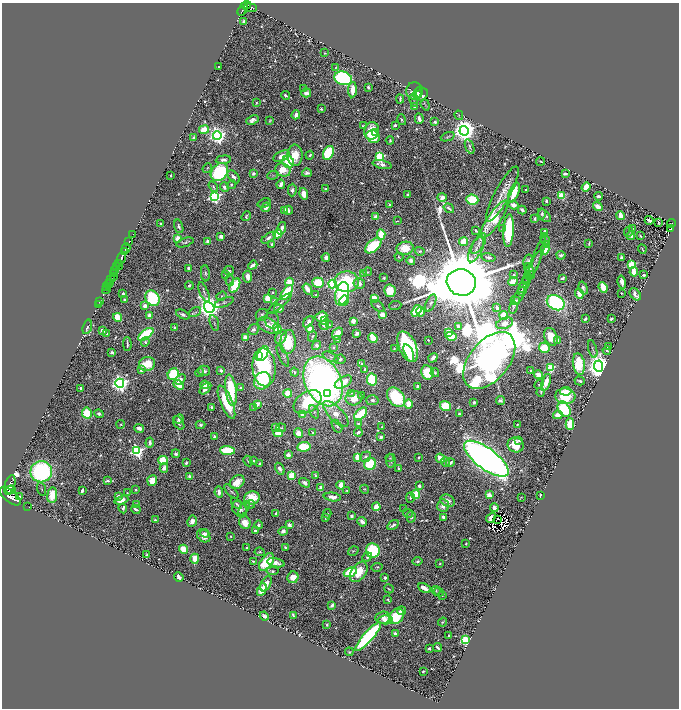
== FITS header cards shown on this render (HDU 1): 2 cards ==
NAXIS1  =                 1353
NAXIS2  =                 1412

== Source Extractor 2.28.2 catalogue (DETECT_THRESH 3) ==
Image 1353 x 1412 px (HDU 1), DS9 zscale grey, zoomed out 1/2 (1 PNG px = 2 x 2 image px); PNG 681 x 710 px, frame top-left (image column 1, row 1411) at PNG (2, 3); each listed source drawn as its Kron ellipse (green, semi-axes under 4 px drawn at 4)
Background 0.963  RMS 0.023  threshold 0.0692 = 3 sigma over >= 5 px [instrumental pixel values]
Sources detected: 896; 60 cannot appear on this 1/2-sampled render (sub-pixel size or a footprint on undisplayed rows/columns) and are neither listed nor drawn; of the other 836, the 500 brightest by FLUX_AUTO listed and drawn (336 fainter detections omitted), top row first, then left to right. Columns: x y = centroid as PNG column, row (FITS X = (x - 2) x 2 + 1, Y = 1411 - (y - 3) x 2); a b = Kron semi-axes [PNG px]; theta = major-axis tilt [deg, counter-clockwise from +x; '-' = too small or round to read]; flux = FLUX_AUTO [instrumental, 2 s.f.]
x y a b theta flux
247 5 4 2 - 380
250 8 7 3 -4 310
243 9 7 3 60 66
242 11 3 1 - 110
244 21 4 3 - 11
325 53 4 3 - 6.2
219 66 2 2 - 6.4
336 67 4 3 - 5.5
343 78 9 6 -18 1400
368 87 3 2 - 9.7
304 88 4 3 - 20
352 90 8 3 86 63
414 91 9 8 - 56
306 93 5 4 - 29
418 93 6 4 62 27
285 95 4 3 - 14
421 95 7 5 38 40
400 99 4 2 - 8.7
414 100 6 3 -82 7.4
256 103 4 3 - 5.3
425 105 6 3 -70 6.4
414 107 4 3 - 5.8
321 109 3 2 - 7.1
296 115 4 3 - 28
459 115 5 2 - 5.4
419 119 5 3 - 25
253 120 6 4 25 24
402 120 5 3 - 9.2
270 121 4 2 - 5.8
435 122 4 3 - 10
395 125 3 2 - 13
363 126 4 3 - 8.4
204 129 5 3 - 130
372 131 9 7 76 130
464 131 4 4 - 7700
376 132 4 3 - 28
217 136 4 4 - 2800
373 137 7 6 - 260
448 137 7 2 21 6.3
193 138 3 2 - 20
390 140 4 3 - 7.3
470 147 8 2 -70 8.9
328 153 7 5 63 380
295 155 10 7 -88 97
310 155 4 3 - 11
282 156 9 5 22 39
380 157 4 3 - 590
223 160 7 4 5 18
540 161 4 1 - 5.7
288 162 6 5 - 140
382 165 9 3 -13 28
207 168 5 3 - 5.4
283 170 8 6 -28 99
219 172 10 7 50 700
307 173 5 4 - 16
253 174 3 3 - 18
565 174 4 2 - 14
171 175 2 2 - 7.7
272 175 5 4 - 5.5
234 177 7 4 -49 21
281 184 4 3 - 39
231 185 5 3 - 9.4
213 187 6 3 -56 8.7
224 187 5 4 - 22
586 187 5 3 - 110
325 189 4 3 - 7
292 190 6 4 87 20
526 190 2 2 - 6.5
514 193 10 4 68 120
304 194 6 4 -75 54
407 194 3 2 - 8.7
502 194 31 7 61 100
214 196 4 4 - 1400
561 196 3 3 - 320
598 196 4 2 - 15
442 197 5 4 - 37
472 200 6 5 - 220
546 201 2 2 - 44
264 203 7 3 20 9
389 204 3 2 - 8.6
514 205 5 3 - 45
266 207 5 4 - 29
598 207 5 4 - 49
449 208 5 3 - 13
284 210 3 2 - 23
288 210 4 3 - 14
522 210 4 3 - 18
541 214 5 4 - 9.5
544 215 8 4 -48 25
620 215 4 3 - 63
246 216 5 3 - 8.1
376 217 3 3 - 80
494 219 22 6 56 300
535 219 4 3 - 8.2
649 220 4 2 - 25
397 221 3 2 - 5.5
658 222 3 2 - 11
161 224 3 2 - 10
671 224 4 3 - 87
179 226 7 3 -73 17
282 228 6 4 74 30
632 228 2 2 - 9.6
502 229 2 2 - 6.9
671 229 3 2 - 120
476 231 3 2 - 11
508 231 16 5 86 360
629 231 5 4 - 7.7
545 232 3 3 - 47
133 234 2 1 - 54
278 234 4 4 - 140
381 234 5 4 - 120
221 236 3 3 - 44
631 236 4 3 - 24
640 236 3 2 - 5.5
178 238 3 3 - 75
269 238 8 4 36 20
545 239 6 3 -71 7.6
207 241 3 3 - 23
464 241 5 3 - 130
129 242 4 1 - 95
185 242 9 3 19 11
589 243 4 2 - 7
479 244 11 5 58 22
546 244 3 2 - 89
271 245 3 3 - 9.9
373 246 9 5 41 300
126 248 5 2 - 900
405 248 8 6 9 120
545 249 5 3 - 170
642 249 5 2 - 7.6
476 250 13 6 65 33
124 251 2 2 - 240
420 251 5 3 - 7.5
561 255 4 3 - 12
326 257 4 3 - 20
399 257 4 2 - 7.1
537 257 22 4 69 24
121 258 6 2 70 1900
489 258 7 4 -11 14
621 258 4 2 - 18
411 261 4 4 - 25
528 261 7 5 77 22
119 263 2 2 - 200
253 265 5 2 - 25
632 265 3 3 - 460
119 266 2 1 - 130
116 267 4 1 - 190
189 268 3 3 - 26
532 268 18 4 62 25
529 270 6 4 -65 18
115 271 4 1 - 180
229 271 5 4 - 9.4
367 272 4 3 - 8.1
634 272 4 3 - 93
205 273 8 4 -85 13
364 273 2 2 - 20
114 274 2 1 - 300
225 275 4 3 - 8.2
513 275 3 2 - 13
529 275 5 3 - 5.5
644 275 2 2 - 14
113 276 3 2 - 130
248 277 6 4 -83 40
384 278 3 2 - 9.5
527 278 6 2 69 5.3
563 278 4 2 - 14
110 280 2 2 - 210
230 280 5 3 - 5.3
109 282 4 2 - 630
289 282 4 4 - 91
347 282 12 10 3 340
461 282 15 13 -14 170000
513 282 5 4 - 47
622 282 6 4 -76 28
318 283 6 5 - 170
359 283 5 5 - 55
332 284 4 4 - 730
525 284 10 3 61 10
109 285 2 1 - 550
189 285 4 2 - 12
235 285 8 4 62 200
107 287 2 1 - 110
603 287 5 3 - 170
583 288 6 3 -71 14
106 289 5 2 - 610
307 289 6 3 -58 52
522 289 7 2 68 6.2
390 291 6 6 - 110
204 292 10 3 -68 13
273 292 3 3 - 5.7
287 293 9 4 55 250
621 293 2 2 - 5.9
123 294 4 2 - 11
342 294 12 6 77 560
579 294 5 3 - 71
635 294 7 4 -49 36
316 295 3 2 - 5.4
519 295 9 2 62 5.9
222 296 5 4 - 7.7
153 298 8 7 - 490
268 298 4 3 - 92
374 298 4 3 - 130
124 300 2 2 - 7.4
99 301 2 1 - 8.3
275 301 3 3 - 35
344 301 5 4 - 130
515 301 5 3 - 12
224 302 10 2 19 9.3
431 303 9 4 65 12
556 303 9 7 -27 1100
98 304 2 1 - 7.9
279 304 15 3 39 20
395 305 6 4 6 5.8
145 306 3 3 - 47
378 306 7 4 -39 14
209 307 6 5 - 6600
513 307 6 3 77 6.2
497 308 3 2 - 27
279 309 5 3 - 30
416 311 6 4 55 170
195 312 6 3 29 5.9
420 312 5 3 - 58
150 315 4 3 - 41
183 315 7 3 -26 18
262 315 6 5 - 15
382 315 4 3 - 110
504 315 4 3 - 100
321 316 6 5 - 91
118 317 4 4 - 160
585 319 3 2 - 12
611 319 3 3 - 11
272 320 8 7 - 21
324 321 4 3 - 20
353 321 3 2 - 110
308 322 6 4 51 19
214 323 8 3 -75 7.8
505 323 9 5 19 46
268 325 11 7 -27 65
324 325 5 3 - 17
329 325 4 2 - 5.9
87 327 7 3 73 9.2
458 327 4 2 - 17
174 328 3 2 - 8.6
254 329 5 5 - 15
277 329 5 3 - 190
310 329 4 4 - 70
102 331 4 3 - 19
448 332 3 3 - 73
337 333 6 4 54 78
357 333 4 3 - 35
107 334 2 2 - 6.6
146 334 9 4 37 370
312 336 5 3 - 7.9
451 336 5 3 - 200
245 337 3 3 - 81
281 337 7 5 61 38
551 337 9 6 -67 87
373 338 5 3 - 150
338 339 3 2 - 7.3
428 340 2 2 - 6.4
557 341 3 3 - 48
145 342 5 4 - 9
288 342 12 7 85 210
127 344 7 2 -89 14
317 345 5 4 - 20
333 347 3 3 - 11
408 347 16 8 -66 870
608 347 4 3 - 8.9
544 348 5 5 - 130
394 349 3 3 - 6.6
593 349 9 2 -75 7.2
607 350 4 3 - 6.6
112 352 3 3 - 16
409 353 9 3 -68 160
263 354 8 4 59 430
259 355 3 3 - 91
283 355 12 3 -66 11
330 357 8 4 -25 12
433 358 5 3 - 28
340 359 6 5 - 15
489 360 33 19 50 27000
362 363 3 2 - 9.6
147 364 8 7 - 150
579 364 11 6 -81 220
598 366 5 4 - 8200
264 367 19 11 -85 740
550 368 3 3 - 360
365 369 2 2 - 14
141 370 2 2 - 61
204 371 6 5 - 21
221 371 3 2 - 25
531 371 3 3 - 6.1
295 372 4 4 - 9.2
200 373 4 3 - 6
427 373 7 6 - 150
435 373 4 4 - 10
173 374 6 5 - 300
538 375 4 3 - 58
180 379 6 4 38 26
372 380 6 5 - 330
262 381 9 8 - 350
323 381 26 18 -65 2800
580 381 5 2 - 13
343 382 9 5 31 140
546 382 9 3 71 88
120 383 4 4 - 2900
539 384 5 3 - 6.5
179 385 5 3 - 120
205 385 4 3 - 19
418 387 3 3 - 22
81 388 2 2 - 36
240 388 3 3 - 9
205 389 7 3 45 29
231 390 16 5 -83 270
566 391 6 3 9 71
541 392 4 2 - 6.2
288 393 4 3 - 150
327 393 4 3 - 140
352 393 4 3 - 5.5
362 396 4 2 - 5.5
565 396 10 8 -6 160
396 397 11 7 -51 400
354 398 8 7 - 110
372 400 6 5 - 22
500 401 4 2 - 19
226 402 18 6 -67 160
307 402 15 10 33 380
474 402 3 2 - 17
257 404 4 3 - 41
409 404 5 4 - 100
445 406 5 5 - 220
211 407 3 3 - 11
254 407 3 3 - 8.5
564 409 8 5 -57 450
314 412 7 4 -62 13
87 413 5 5 - 190
99 414 5 3 - 12
336 414 16 7 -46 93
361 414 8 4 44 220
459 414 2 2 - 7.9
302 415 3 3 - 46
558 415 5 3 - 72
179 419 5 4 - 19
179 423 7 4 -56 20
121 424 4 3 - 5.8
358 424 4 3 - 12
570 424 6 3 89 170
200 425 5 4 - 10
517 425 3 2 - 8.9
337 426 7 3 -57 8.3
276 427 4 3 - 14
382 427 2 2 - 5.4
139 428 5 3 - 31
281 428 5 4 - 7.3
358 432 4 3 - 16
278 433 4 4 - 120
298 433 5 3 - 82
312 433 3 3 - 9.4
214 436 3 2 - 14
381 437 3 3 - 17
519 440 3 2 - 9.9
150 443 5 3 - 21
516 445 8 7 - 130
304 447 7 5 8 160
227 450 7 4 -3 310
137 451 4 4 - 1300
176 454 4 4 - 15
288 455 3 3 - 39
357 457 4 3 - 69
366 457 6 4 36 16
419 457 2 2 - 6.3
390 458 4 3 - 5.9
440 458 5 3 - 86
486 459 27 10 -37 5900
163 460 5 4 - 130
248 461 5 3 - 5.3
253 461 2 2 - 32
391 461 7 4 81 13
446 462 4 4 - 11
186 463 3 2 - 11
260 463 3 2 - 9.9
450 463 4 2 - 19
370 464 6 5 - 280
164 468 4 3 - 38
280 469 6 4 -62 22
399 469 4 2 - 9.8
41 472 11 10 - 960
292 476 4 4 - 130
315 476 4 2 - 9.6
190 477 3 3 - 32
108 480 3 3 - 13
152 481 5 5 - 74
237 482 8 6 41 110
305 483 6 4 -33 22
10 485 10 5 73 3900
341 485 4 3 - 110
419 486 4 3 - 20
321 487 3 3 - 44
41 489 7 2 -75 5.3
365 489 5 4 - 6.2
11 490 5 3 - 1200
136 490 3 3 - 6.8
346 490 3 3 - 5.6
82 491 4 2 - 24
231 491 9 4 -45 14
219 492 5 4 - 28
127 493 4 3 - 5.8
416 494 4 3 - 170
52 495 8 5 84 98
489 495 3 3 - 57
540 495 3 2 - 13
10 496 12 6 -39 8200
20 496 2 2 - 40
118 496 3 3 - 25
332 497 9 4 -8 38
521 497 4 2 - 5.3
252 498 8 6 9 120
410 498 5 4 - 9.6
121 500 7 4 18 43
448 501 7 6 - 40
237 504 7 3 -45 11
250 504 4 3 - 6.8
137 505 4 3 - 13
28 506 2 1 - 14
443 506 6 6 - 42
376 507 4 3 - 210
494 507 4 3 - 28
244 508 8 3 54 7.9
123 509 5 4 - 9.6
136 509 5 3 - 15
239 509 9 6 -56 36
404 509 2 2 - 5.7
276 513 3 2 - 14
408 513 5 3 - 6.8
327 514 5 4 - 6.8
352 516 3 2 - 31
411 517 6 4 -88 17
443 517 4 3 - 30
325 518 4 2 - 12
491 518 5 4 - 58
498 519 2 1 - 13
155 520 3 2 - 11
192 521 6 4 63 37
362 522 5 3 - 34
245 523 6 5 - 61
259 525 4 3 - 16
289 525 4 3 - 23
393 525 6 2 32 18
255 531 3 2 - 17
283 531 5 4 - 27
205 533 4 3 - 14
204 536 7 5 -42 54
231 536 3 3 - 5.9
466 544 3 2 - 5.7
247 547 2 2 - 7.6
285 547 3 3 - 7
183 549 5 4 - 110
353 551 6 4 32 8
373 551 7 7 - 430
260 552 5 3 - 7.9
147 555 4 3 - 8.4
367 557 5 4 - 13
195 559 5 4 - 100
253 561 3 2 - 7.3
418 561 5 3 - 11
266 562 10 5 55 290
276 563 9 4 -12 28
440 564 2 2 - 9.8
377 567 6 3 6 8.5
273 571 6 4 5 11
350 572 7 4 20 300
359 572 11 7 55 140
179 577 5 3 - 21
293 577 6 5 - 67
385 578 2 2 - 33
266 584 8 5 62 47
424 588 7 3 -28 51
389 589 5 3 - 6.1
262 590 7 4 65 110
436 591 4 3 - 6.5
439 592 5 3 - 5.3
442 595 4 3 - 6.9
388 600 4 2 - 6.1
332 605 3 2 - 19
402 611 4 3 - 37
293 615 4 2 - 8.6
264 616 5 3 - 17
397 616 8 6 52 270
383 618 7 6 - 38
385 620 7 4 1 27
443 622 5 2 - 6.9
327 625 3 2 - 6.5
395 634 4 2 - 20
449 636 3 2 - 8.6
368 637 18 5 48 1000
465 640 3 3 - 710
429 648 2 2 - 17
437 648 5 2 - 15
349 652 4 3 - 5.9
423 671 3 2 - 7.1
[336 fainter detections neither listed nor drawn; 60 sub-pixel or undisplayed-footprint detections neither listed nor drawn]